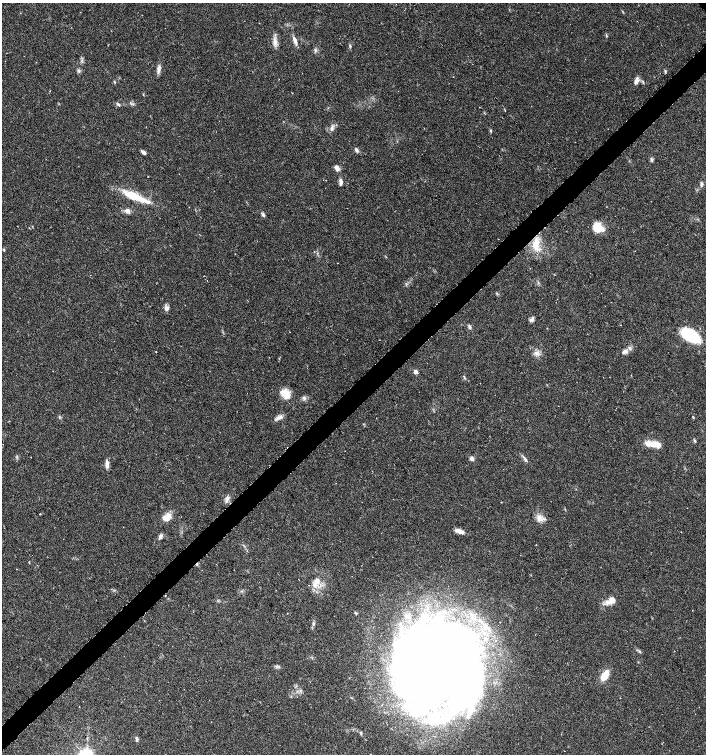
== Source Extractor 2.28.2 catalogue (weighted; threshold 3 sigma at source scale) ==
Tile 7 of 4 x 4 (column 3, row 2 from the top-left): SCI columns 3030-4437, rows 3009-4511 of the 5994 x 6024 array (HDU 1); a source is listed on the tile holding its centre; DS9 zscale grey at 2 x 2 block average (1 PNG px = mean of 2 x 2 image px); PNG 708 x 756 px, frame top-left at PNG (2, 3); no overlay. Shown black and unused: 4% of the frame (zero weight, under 3 of 6 exposures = <1% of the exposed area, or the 3 px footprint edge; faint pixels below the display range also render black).
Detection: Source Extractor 2.28.2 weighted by HDU 2 'WHT'; one run over the whole footprint, this tile lists its part. Background 0.0356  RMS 0.0031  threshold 0.0128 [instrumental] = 3 sigma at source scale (4.09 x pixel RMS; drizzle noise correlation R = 1.36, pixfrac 0.8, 0.0396/0.0396 arcsec/px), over >= 5 px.
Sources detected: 69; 8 inside a brighter object's white glare — not listed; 4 inside a brighter listed object's ellipse — not listed separately; the other 57 listed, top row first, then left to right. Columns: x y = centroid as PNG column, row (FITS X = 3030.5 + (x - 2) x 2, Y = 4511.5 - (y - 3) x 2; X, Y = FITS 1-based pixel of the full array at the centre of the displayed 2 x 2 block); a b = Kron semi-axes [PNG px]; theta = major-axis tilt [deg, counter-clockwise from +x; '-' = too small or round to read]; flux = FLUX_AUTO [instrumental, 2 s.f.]
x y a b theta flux
606 36 3 2 - 0.53
295 41 11 4 -69 3.8
275 42 13 6 89 4.1
350 46 6 2 -81 0.82
315 50 6 3 -82 1
159 69 12 4 84 2.8
79 70 5 3 - 1.2
665 71 5 3 - 0.74
636 81 10 5 76 2.8
115 82 4 2 - 0.5
118 105 6 3 -44 1
332 128 7 3 90 1.6
491 131 5 2 - 0.7
357 150 6 4 -58 1.5
143 152 6 3 -33 2.1
651 159 4 3 - 1.1
337 168 7 4 -56 3.3
341 182 8 4 -90 2.5
702 184 5 4 - 1.5
135 197 34 7 -23 21
189 207 2 2 - 0.2
128 211 7 6 - 2.6
263 215 6 4 -61 1.5
596 228 13 7 -60 7.3
536 244 19 8 87 12
4 250 5 2 - 0.54
337 263 2 2 - 0.22
166 308 7 6 - 2.4
532 320 7 5 32 1.8
469 326 6 4 -68 1.4
690 335 17 9 -27 49
625 351 9 6 30 3
156 352 2 2 - 0.27
536 353 7 6 - 2.9
415 372 4 3 - 3.2
464 378 6 2 -58 0.69
286 394 14 10 -59 8.1
304 398 6 3 -56 1.2
279 417 10 5 24 3
695 441 5 3 - 0.84
654 444 21 6 -9 9.7
472 459 6 5 - 1.7
525 459 10 3 -54 1.8
107 464 11 4 -89 3.3
227 499 10 4 71 2.4
40 514 2 2 - 0.54
167 517 10 7 33 7.6
540 518 13 7 -18 4.4
460 531 10 6 -21 3.5
160 537 7 4 51 2
317 581 11 8 62 6.3
612 600 9 7 87 4.6
313 624 4 3 - 0.97
640 652 5 2 - 0.6
436 663 59 52 -59 940
605 675 10 6 52 9.9
137 739 6 4 -75 1.3